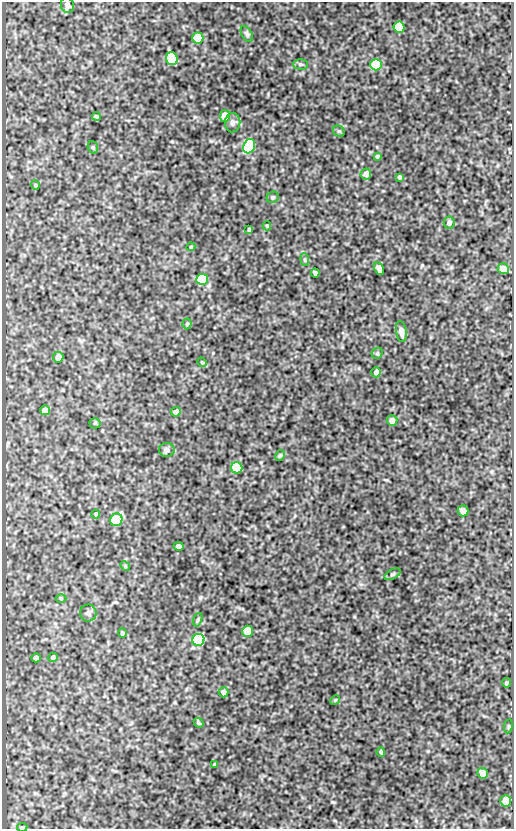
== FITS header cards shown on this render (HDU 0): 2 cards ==
NAXIS1  =                  512
NAXIS2  =                  827

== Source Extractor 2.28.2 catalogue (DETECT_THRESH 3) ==
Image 512 x 827 px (HDU 0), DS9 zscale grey, 1 PNG px = 1 image px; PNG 516 x 831 px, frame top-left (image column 1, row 827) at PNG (2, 2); each listed source drawn as its Kron ellipse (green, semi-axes under 4 px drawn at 4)
Background 87.8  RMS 0.52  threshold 1.57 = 3 sigma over >= 5 px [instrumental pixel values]
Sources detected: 64; all 64 listed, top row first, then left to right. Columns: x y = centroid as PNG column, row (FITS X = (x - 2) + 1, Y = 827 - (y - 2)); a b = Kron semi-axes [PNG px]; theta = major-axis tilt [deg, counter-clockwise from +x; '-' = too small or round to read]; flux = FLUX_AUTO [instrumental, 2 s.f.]
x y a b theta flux
67 5 8 6 -71 190
399 27 5 5 - 2000
247 34 9 5 -61 75
198 38 5 5 - 1500
172 58 6 5 - 1700
300 64 7 5 -1 65
376 65 5 5 - 2300
96 116 4 4 - 50
225 116 6 5 - 600
233 122 10 7 86 140
339 131 6 5 - 54
249 146 7 5 67 4600
93 147 6 5 - 55
377 156 3 3 - 40
366 174 5 5 - 160
400 177 4 3 - 72
35 185 5 4 - 43
273 197 6 5 - 57
449 223 6 5 - 120
267 226 4 4 - 44
249 229 4 3 - 44
191 247 4 4 - 36
305 260 6 4 -85 49
379 269 7 4 -63 140
503 269 6 5 - 490
315 273 4 4 - 100
202 279 6 5 - 3600
187 324 5 4 - 56
401 331 11 5 -81 190
377 353 6 5 - 48
58 357 5 5 - 300
202 362 5 4 - 37
376 372 5 5 - 110
45 410 5 5 - 300
176 412 5 5 - 160
392 420 5 5 - 200
95 423 5 5 - 51
167 450 8 7 - 160
280 455 6 4 62 48
237 468 5 5 - 3300
463 511 5 5 - 170
96 514 4 4 - 50
116 520 6 6 - 3200
179 546 5 4 - 150
125 566 5 4 - 45
392 574 9 4 26 76
61 598 5 3 - 31
88 613 8 8 - 110
198 620 7 4 71 58
247 631 5 5 - 1600
122 633 4 4 - 56
198 640 6 6 - 5900
53 657 4 4 - 76
36 658 5 4 - 170
507 683 5 4 - 52
224 692 5 5 - 200
335 700 5 4 - 39
198 723 5 3 - 50
508 726 7 3 82 43
381 752 4 3 - 60
215 764 4 3 - 47
482 773 5 5 - 500
506 801 5 5 - 810
22 827 5 3 - 63
At the frame edge (FLAGS 8, measured only in part): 2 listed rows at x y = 67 5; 22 827